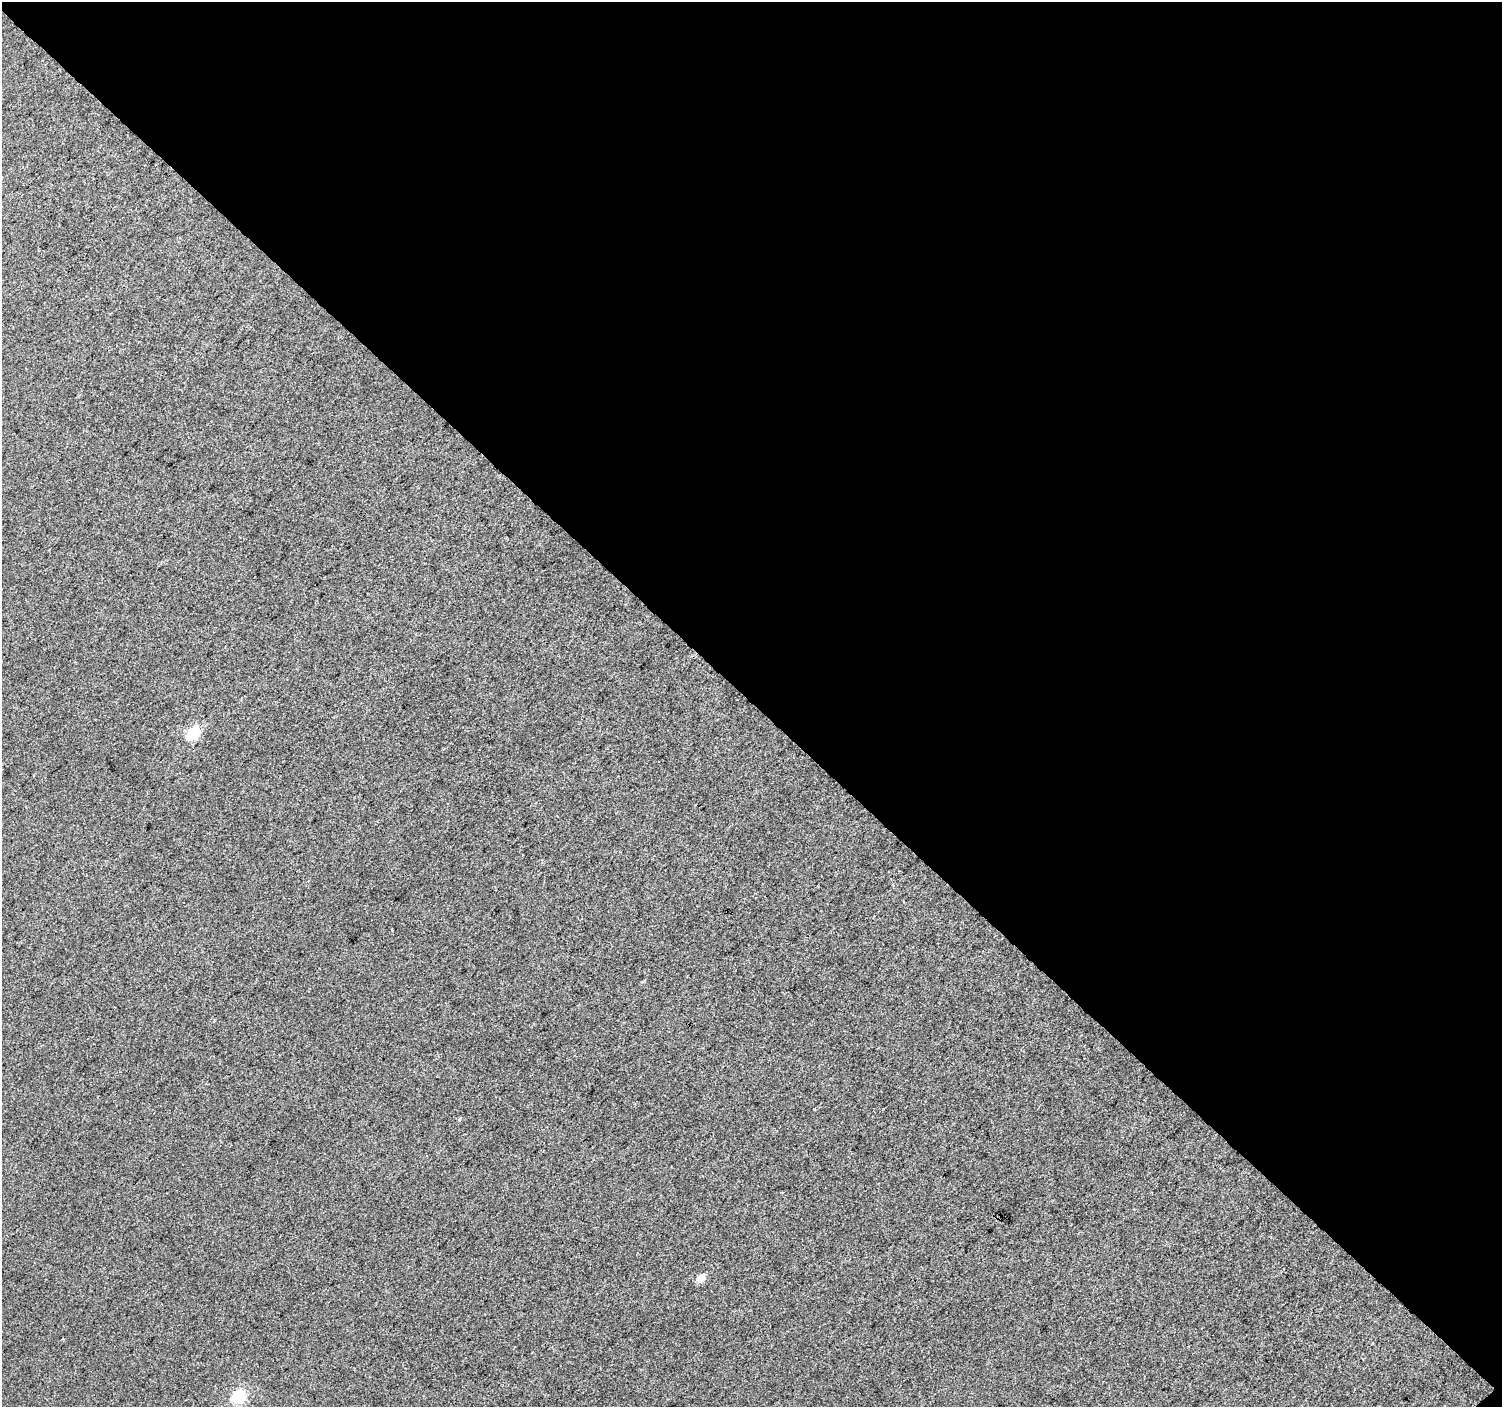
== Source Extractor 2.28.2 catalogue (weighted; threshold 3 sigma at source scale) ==
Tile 2 of 2 x 2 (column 2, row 1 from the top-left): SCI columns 1501-3000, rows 1490-2894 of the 3003 x 2999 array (HDU 1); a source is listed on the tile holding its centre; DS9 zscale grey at full resolution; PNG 1504 x 1409 px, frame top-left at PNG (2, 2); no overlay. Shown black and unused: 50% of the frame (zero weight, under 3 of 4 exposures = <1% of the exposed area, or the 3 px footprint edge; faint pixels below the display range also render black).
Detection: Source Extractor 2.28.2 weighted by HDU 2 'WHT'; one run over the whole footprint, this tile lists its part. Background 0.0422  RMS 0.011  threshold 0.0501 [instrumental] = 3 sigma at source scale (4.5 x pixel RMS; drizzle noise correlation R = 1.50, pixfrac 1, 0.0396/0.0396 arcsec/px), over >= 5 px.
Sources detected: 3; all 3 listed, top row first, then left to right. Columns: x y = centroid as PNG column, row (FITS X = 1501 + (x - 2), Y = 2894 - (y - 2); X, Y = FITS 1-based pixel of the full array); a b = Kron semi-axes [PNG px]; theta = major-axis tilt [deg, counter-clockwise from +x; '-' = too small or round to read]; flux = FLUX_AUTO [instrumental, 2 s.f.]
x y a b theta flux
193 734 7 6 - 87
701 1278 8 6 40 11
238 1397 7 7 - 120